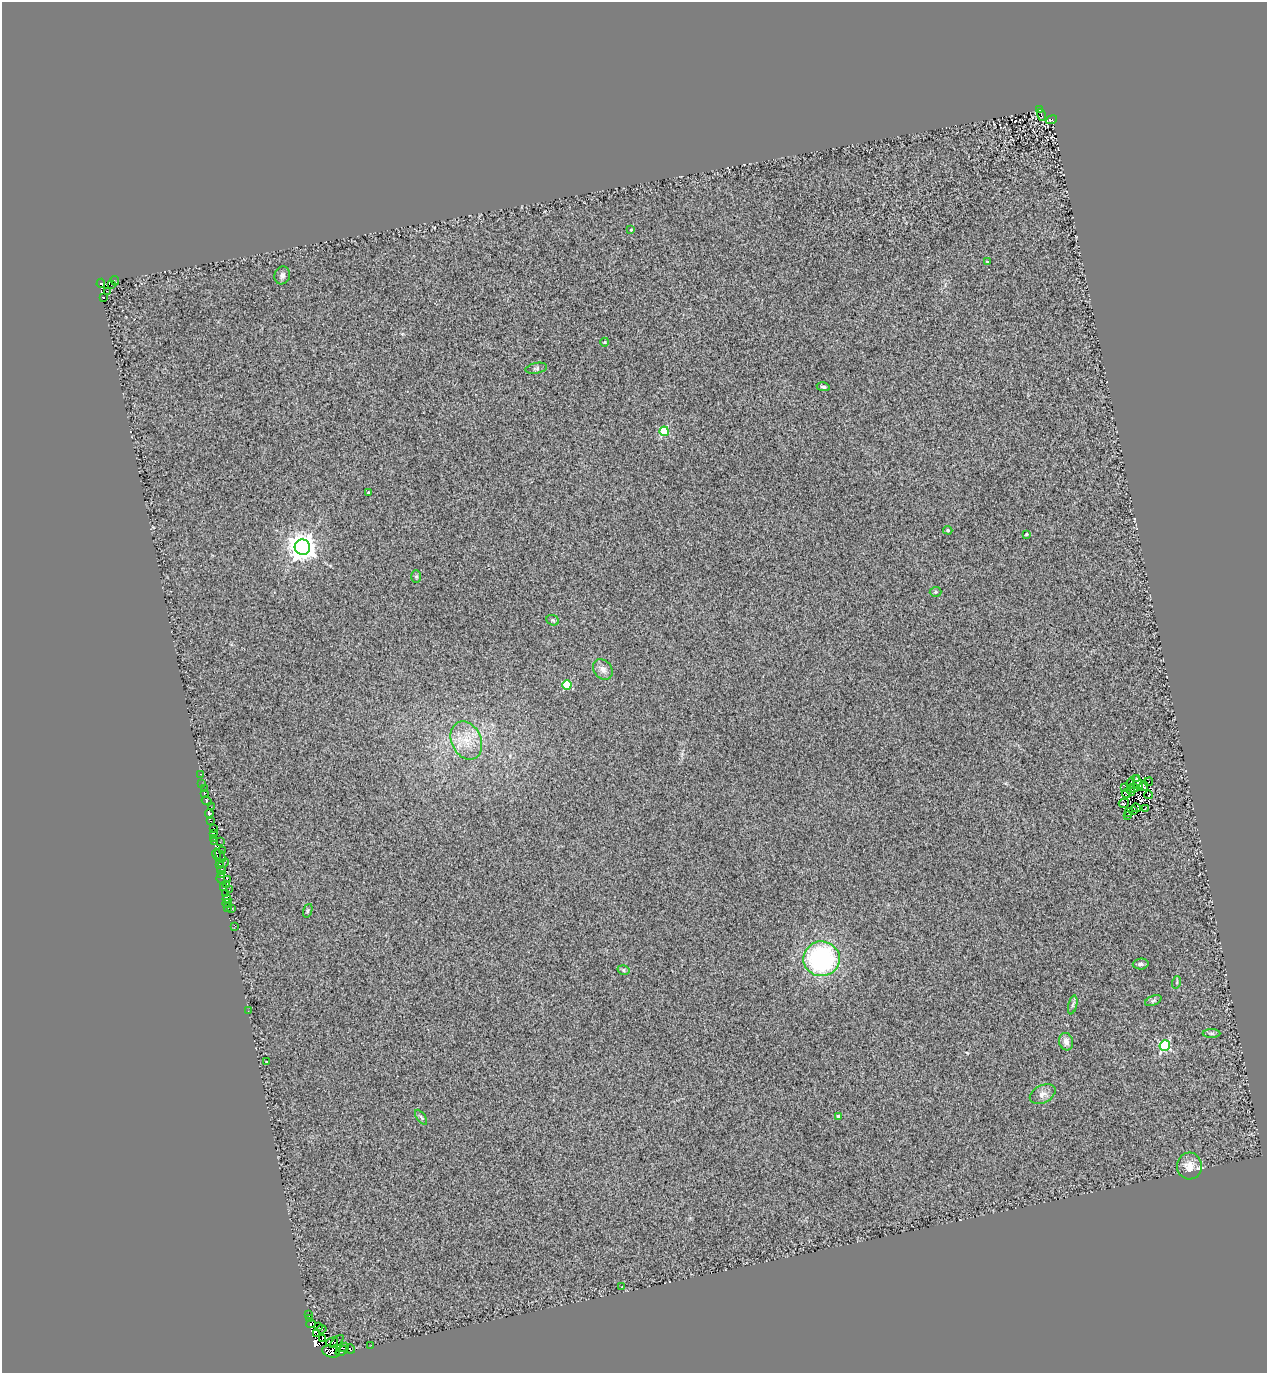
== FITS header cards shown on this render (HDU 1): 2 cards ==
NAXIS1  =                 1265
NAXIS2  =                 1371

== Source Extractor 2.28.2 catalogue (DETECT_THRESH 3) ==
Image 1265 x 1371 px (HDU 1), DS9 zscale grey, 1 PNG px = 1 image px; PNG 1269 x 1375 px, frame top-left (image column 1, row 1371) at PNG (2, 2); each listed source drawn as its Kron ellipse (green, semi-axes under 4 px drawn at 4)
Background 0.521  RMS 0.49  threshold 1.47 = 3 sigma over >= 5 px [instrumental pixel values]
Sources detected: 115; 12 with non-positive FLUX_AUTO (blend fragments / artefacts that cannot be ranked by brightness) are neither listed nor drawn; the other 103 listed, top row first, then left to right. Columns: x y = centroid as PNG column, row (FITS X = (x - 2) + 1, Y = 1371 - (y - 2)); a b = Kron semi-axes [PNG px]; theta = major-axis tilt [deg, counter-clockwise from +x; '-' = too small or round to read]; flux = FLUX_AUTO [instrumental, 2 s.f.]
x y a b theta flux
1040 110 3 2 - 44
1041 115 6 3 -76 100
1051 120 6 3 21 420
631 230 3 3 - 39
987 262 3 2 - 38
282 275 9 7 69 110
115 281 5 2 - 130
101 283 4 4 - 1600
112 284 2 2 - 94
107 291 2 2 - 83
104 297 3 2 - 62
605 342 4 3 - 24
536 368 11 5 11 80
823 387 6 3 -9 59
664 431 4 4 - 1600
368 493 3 3 - 48
948 530 5 4 - 38
1027 534 3 3 - 42
302 547 8 7 - 40000
416 576 6 5 - 47
935 592 6 5 - 53
553 620 6 5 - 51
603 669 11 8 -48 190
567 685 4 4 - 1400
466 741 20 15 -65 690
201 774 3 2 - 45
1136 778 4 3 - 110
1149 782 4 2 - 26
1131 783 6 2 78 43
1138 783 8 3 -69 53
202 784 3 2 - 50
1144 786 5 4 - 37
1124 788 3 2 - 23
1134 788 4 3 - 39
205 789 2 2 - 39
1131 790 6 3 -83 54
204 793 3 2 - 760
1126 794 4 2 - 5.6
1149 795 4 3 - 38
207 801 5 3 - 540
1124 803 5 2 - 24
211 807 2 2 - 210
1136 808 5 2 - 35
1145 809 3 2 - 29
1134 811 3 2 - 24
1128 812 4 2 - 4.8
209 814 5 4 - 1100
1127 815 3 2 - 34
210 821 3 3 - 360
214 829 4 2 - 900
213 833 4 3 - 1900
213 838 4 2 - 66
214 842 4 3 - 520
220 842 3 2 - 31
223 851 2 2 - 34
217 855 6 3 -79 270
220 856 7 3 -60 120
224 863 6 2 43 3.7
219 865 4 2 - 570
221 870 4 3 - 160
222 874 4 2 - 68
221 878 5 2 - 64
227 879 3 2 - 160
227 885 4 2 - 61
223 888 3 2 - 300
229 890 2 2 - 41
226 894 3 2 - 120
227 899 4 3 - 2800
227 903 5 2 - 98
227 908 3 2 - 36
232 908 3 2 - 52
308 911 7 4 70 52
235 926 3 2 - 180
822 959 18 17 - 5000
1141 964 8 5 4 80
624 970 6 5 - 60
1177 982 6 4 72 41
1153 1001 9 4 23 72
1073 1005 10 4 77 82
248 1011 2 2 - 17
1211 1033 9 4 0 65
1066 1042 9 7 -75 180
1165 1045 5 5 - 3200
267 1061 3 3 - 110
1043 1094 14 8 27 200
421 1117 8 4 -55 54
838 1117 4 3 - 170
1189 1166 13 12 - 370
622 1287 3 2 - 72
308 1314 3 3 - 310
309 1319 3 3 - 16
311 1324 5 3 - 170
319 1326 3 2 - 340
322 1329 4 3 - 290
317 1334 4 2 - 380
322 1338 3 2 - 790
337 1341 8 2 44 160
332 1342 6 4 14 320
371 1345 2 2 - 24
344 1347 5 2 - 330
350 1349 5 2 - 80
342 1351 6 4 25 120
331 1352 9 5 -18 1300
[12 non-positive-flux detections neither listed nor drawn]